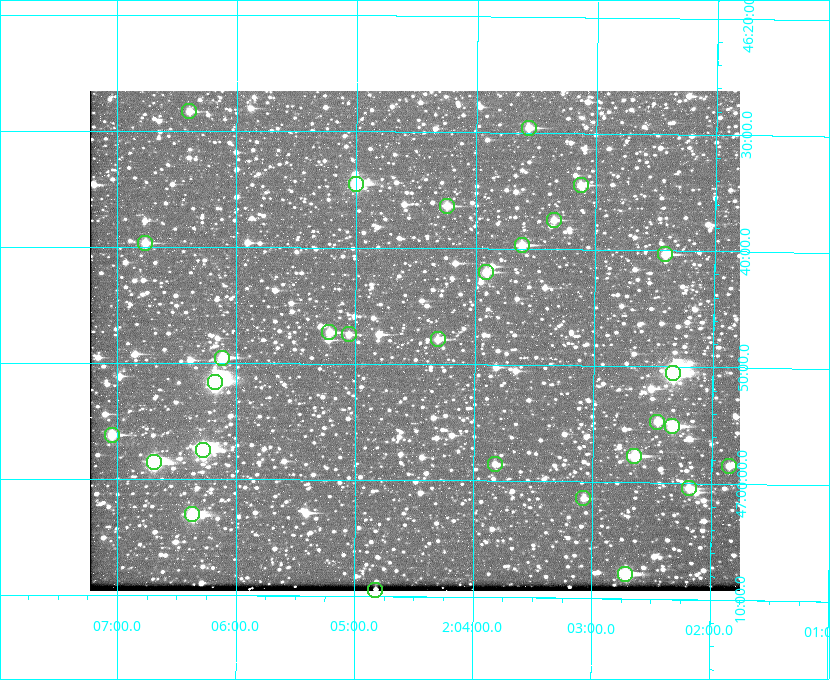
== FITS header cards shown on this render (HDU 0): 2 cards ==
NAXIS1  =                  650 / Width of table row in bytes
NAXIS2  =                  500 / Number of rows in table

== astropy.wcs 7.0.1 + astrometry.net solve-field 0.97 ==
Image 650 x 500 px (HDU 0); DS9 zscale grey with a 90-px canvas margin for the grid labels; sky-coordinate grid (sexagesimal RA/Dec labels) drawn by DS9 from the SOLVED WCS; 29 Tycho-2 reference stars matched to detected sources circled (green)
Header WCS: none
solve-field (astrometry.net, Tycho-2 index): SOLVED blind (the file carries no WCS)
Solved WCS: RA---TAN-SIP/DEC--TAN-SIP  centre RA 02:04:30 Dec +46:48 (31.13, +46.80 deg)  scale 5.16 arcsec/px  FOV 55.9' x 43.1'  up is +180 deg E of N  parity flipped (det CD > 0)
(file carries no celestial WCS; the grid is the blind solution)
Tycho-2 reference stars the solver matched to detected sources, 29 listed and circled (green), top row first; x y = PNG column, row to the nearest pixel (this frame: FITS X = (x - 90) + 1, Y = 500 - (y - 91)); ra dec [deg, ICRS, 3 dp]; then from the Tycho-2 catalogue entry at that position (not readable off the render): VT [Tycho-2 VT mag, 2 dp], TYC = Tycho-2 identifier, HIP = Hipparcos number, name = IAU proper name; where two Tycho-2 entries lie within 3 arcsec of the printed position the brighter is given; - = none
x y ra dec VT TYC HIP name
189 111 31.598 +46.472 10.81 3281-451-1 - -
529 128 30.892 +46.493 10.70 3280-490-1 - -
356 184 31.250 +46.575 8.43 3281-919-1 - -
581 185 30.782 +46.574 10.16 3280-645-1 - -
447 206 31.061 +46.606 9.99 3281-582-1 - -
554 220 30.837 +46.625 10.69 3280-1254-1 - -
145 243 31.690 +46.661 10.70 3281-375-1 - -
522 245 30.904 +46.661 9.60 3280-781-1 - -
665 254 30.604 +46.672 9.47 3280-908-1 - -
486 272 30.978 +46.700 9.85 3281-909-1 - -
329 332 31.305 +46.788 10.64 3281-663-1 - -
349 334 31.264 +46.791 10.76 3281-86-1 - -
438 339 31.078 +46.798 10.61 3281-114-1 - -
222 358 31.529 +46.825 9.32 3281-34-1 - -
673 373 30.583 +46.843 7.07 3280-746-1 9508 -
215 382 31.543 +46.860 7.50 3281-160-1 9805 -
657 422 30.615 +46.912 10.08 3284-203-1 - -
672 426 30.584 +46.919 9.47 3284-629-1 - -
112 435 31.760 +46.936 9.76 3285-99-1 - -
203 450 31.569 +46.957 8.53 3285-177-1 9816 -
634 456 30.663 +46.962 9.31 3284-347-1 - -
154 462 31.671 +46.975 8.89 3285-43-1 - -
495 464 30.956 +46.975 11.27 3285-185-1 - -
729 466 30.464 +46.975 10.61 3284-511-1 - -
689 488 30.548 +47.007 10.42 3284-727-1 - -
583 498 30.769 +47.024 11.20 3284-681-1 - -
192 514 31.591 +47.051 8.70 3285-1195-1 - -
625 574 30.679 +47.131 10.02 3284-307-1 - -
375 590 31.205 +47.157 10.28 3285-879-1 - -